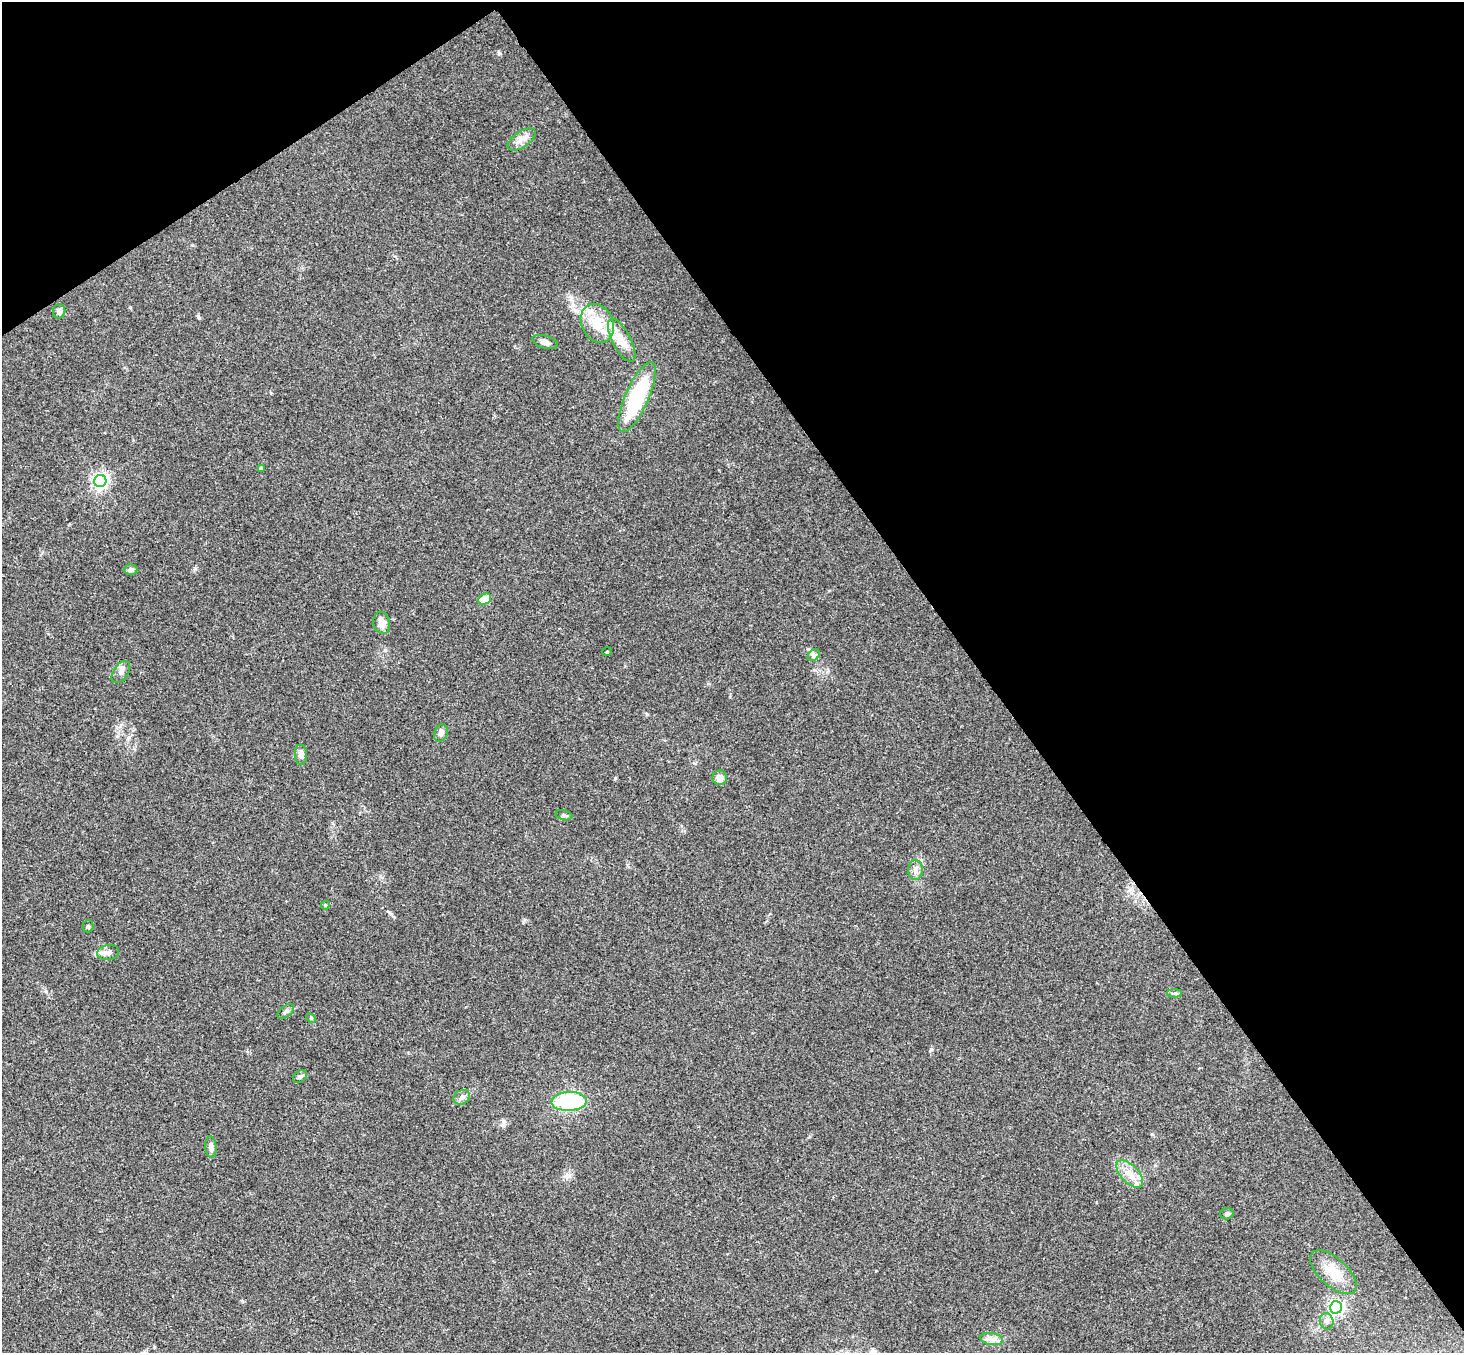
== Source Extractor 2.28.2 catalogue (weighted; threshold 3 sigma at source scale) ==
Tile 3 of 4 x 4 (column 3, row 1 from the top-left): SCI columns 2975-4436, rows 4384-5734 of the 5947 x 5928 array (HDU 1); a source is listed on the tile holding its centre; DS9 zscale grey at full resolution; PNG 1466 x 1355 px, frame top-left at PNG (2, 2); each listed source drawn as its Kron ellipse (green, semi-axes under 4 px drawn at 4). Shown black and unused: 37% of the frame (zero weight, under 3 of 4 exposures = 6% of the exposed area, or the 3 px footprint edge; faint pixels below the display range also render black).
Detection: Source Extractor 2.28.2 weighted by HDU 2 'WHT'; one run over the whole footprint, this tile lists its part. Background 0.201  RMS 0.0082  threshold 0.0371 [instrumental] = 3 sigma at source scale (4.5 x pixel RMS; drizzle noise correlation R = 1.50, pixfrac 1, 0.05/0.05 arcsec/px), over >= 5 px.
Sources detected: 38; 3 inside a brighter listed object's ellipse — not listed separately; the other 35 listed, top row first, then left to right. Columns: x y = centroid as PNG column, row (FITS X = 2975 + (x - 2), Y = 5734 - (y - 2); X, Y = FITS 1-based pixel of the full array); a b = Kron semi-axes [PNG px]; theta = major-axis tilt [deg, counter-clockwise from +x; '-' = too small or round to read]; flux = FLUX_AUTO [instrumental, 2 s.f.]
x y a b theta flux
522 140 16 8 34 6
59 311 7 6 - 4.5
597 323 20 16 -65 19
622 340 24 9 -63 11
545 342 13 6 -15 3.5
637 397 38 11 66 71
261 468 4 4 - 2.4
100 481 6 6 - 260
131 570 7 5 3 2.5
485 599 7 5 26 14
382 623 11 8 -77 6.9
607 652 5 3 - 0.7
814 655 7 5 42 1.9
121 672 12 7 55 4.1
441 733 9 6 70 3.7
301 755 10 6 -87 4.1
720 778 7 7 - 6.2
564 815 8 5 -13 1.7
916 870 10 7 -90 3.9
325 905 4 4 - 0.81
88 926 6 5 - 1.3
108 953 11 7 8 3.9
1175 993 7 4 0 1.4
286 1011 9 5 37 2.3
311 1018 5 4 - 1
300 1077 7 5 32 2.4
462 1097 8 7 - 3
569 1101 18 9 2 60
211 1147 11 5 -83 3.7
1130 1174 17 9 -46 9.7
1227 1214 6 5 - 1.9
1333 1272 28 14 -43 17
1336 1307 6 6 - 240
1327 1321 8 6 -74 3.1
992 1339 12 6 -11 4.3
Unlisted compact peaks at least as high as the median listed source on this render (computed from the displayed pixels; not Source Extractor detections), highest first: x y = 499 53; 198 316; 615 778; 130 307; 931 1049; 195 568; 1152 1134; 523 922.